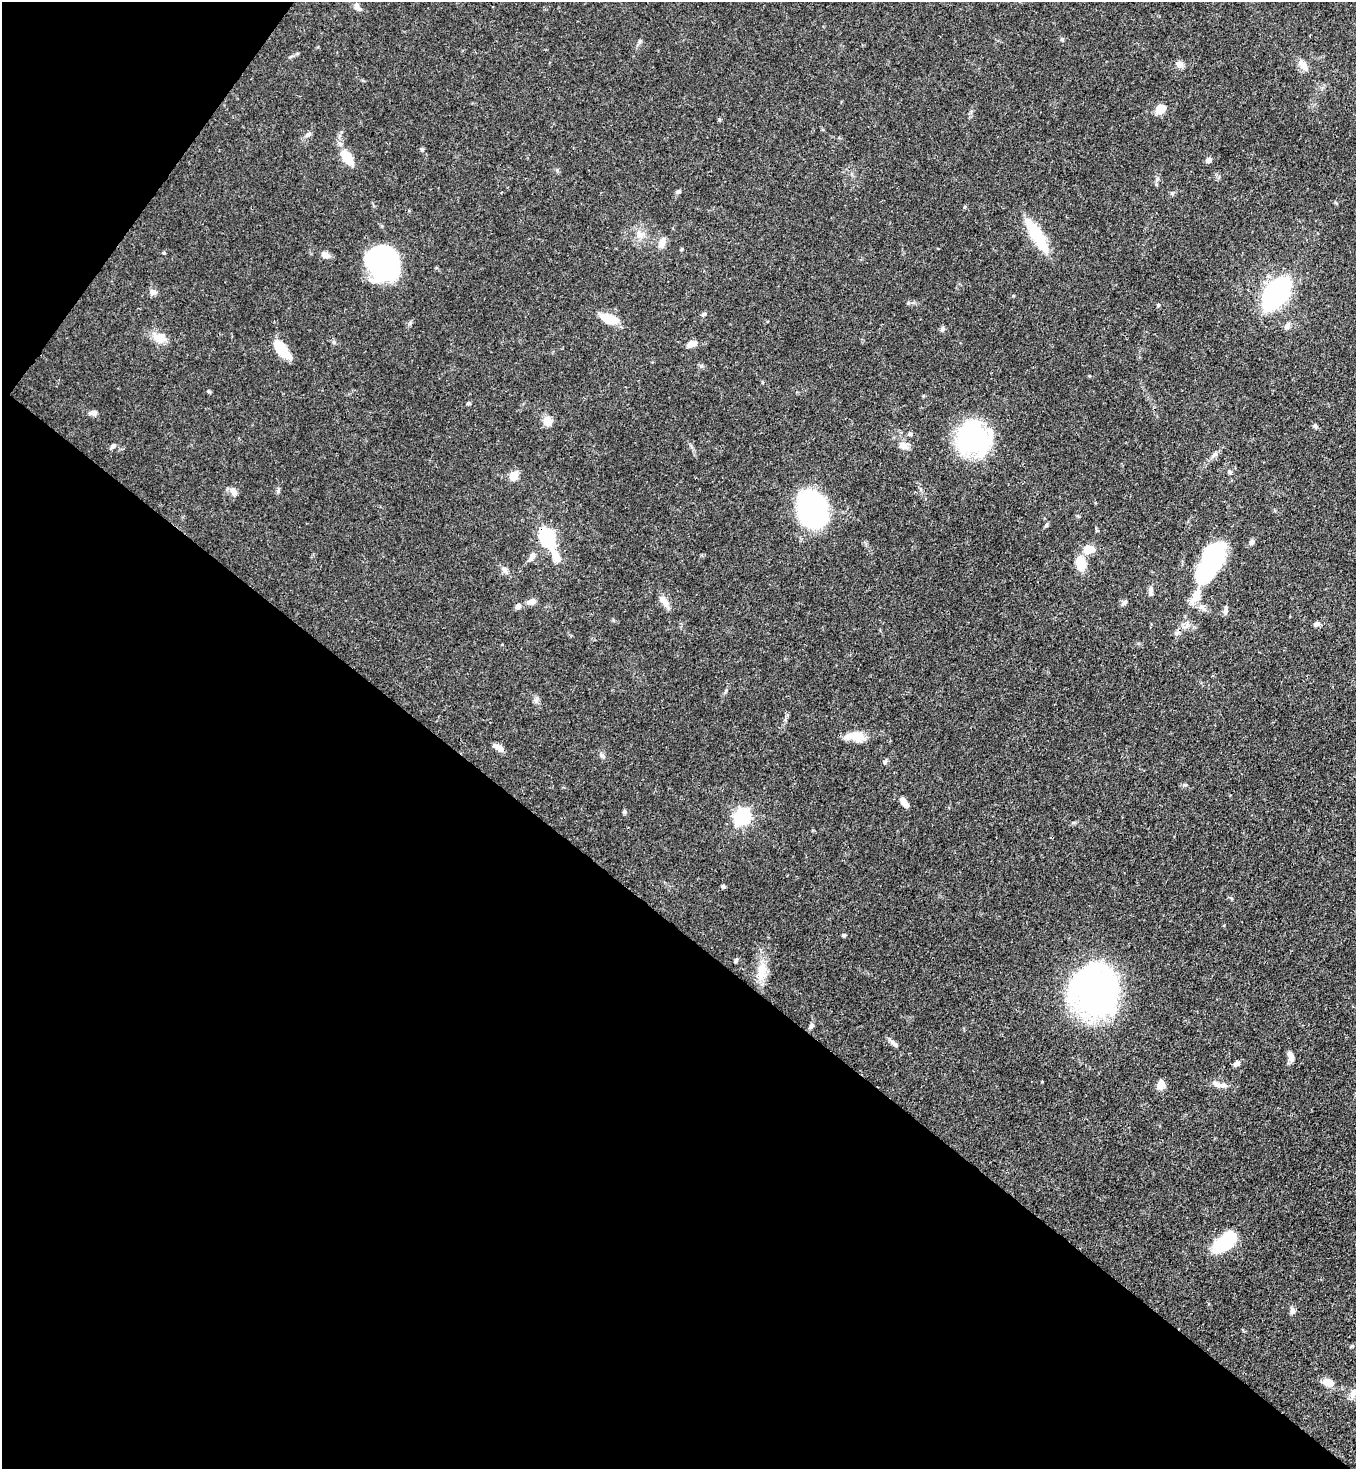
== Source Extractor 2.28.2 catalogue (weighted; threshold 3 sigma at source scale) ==
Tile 9 of 4 x 4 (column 1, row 3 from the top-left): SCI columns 226-1579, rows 1526-2992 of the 6007 x 5985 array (HDU 1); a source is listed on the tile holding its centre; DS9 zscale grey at full resolution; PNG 1358 x 1471 px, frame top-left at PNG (2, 2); no overlay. Shown black and unused: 40% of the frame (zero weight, under 3 of 4 exposures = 7% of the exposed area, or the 3 px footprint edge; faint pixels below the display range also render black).
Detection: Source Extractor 2.28.2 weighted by HDU 2 'WHT'; one run over the whole footprint, this tile lists its part. Background 0.0745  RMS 0.0039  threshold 0.0175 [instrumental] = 3 sigma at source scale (4.5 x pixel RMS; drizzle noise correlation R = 1.50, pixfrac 1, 0.05/0.05 arcsec/px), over >= 5 px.
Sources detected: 88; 4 inside a brighter object's white glare — not listed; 2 inside a brighter listed object's ellipse — not listed separately; the other 82 listed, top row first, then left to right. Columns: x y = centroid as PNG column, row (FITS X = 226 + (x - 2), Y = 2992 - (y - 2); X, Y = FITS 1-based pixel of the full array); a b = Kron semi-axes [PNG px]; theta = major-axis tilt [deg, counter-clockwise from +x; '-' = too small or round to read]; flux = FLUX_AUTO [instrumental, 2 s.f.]
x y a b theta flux
357 7 11 7 -49 1.5
1062 39 5 5 - 0.56
640 41 7 4 71 0.67
1179 65 10 8 -17 1.8
1303 65 17 8 -53 3.2
1160 109 10 8 39 4.5
308 134 9 4 35 1
422 149 6 4 -33 0.52
347 157 19 9 -57 9.2
1208 160 6 6 - 1.5
1157 179 6 4 49 0.76
678 192 6 5 - 0.79
640 234 11 9 -28 2.8
1037 235 42 11 -58 18
662 242 15 8 62 2.5
681 249 5 3 - 0.43
164 253 4 4 - 0.44
325 255 11 7 -24 2.2
381 261 36 23 -81 41
153 292 9 7 -4 1.5
1276 293 20 11 52 120
1158 305 5 3 - 0.43
704 314 6 5 - 0.66
609 319 19 9 -20 9.2
1287 326 10 6 52 1.4
942 329 7 5 80 0.97
159 338 18 11 -17 5
334 342 6 4 -89 0.65
692 344 11 7 20 2.6
279 346 17 13 -58 8.3
209 391 5 4 - 0.49
468 403 5 4 - 0.56
93 413 10 6 6 1.7
547 421 8 7 - 5.5
1315 426 6 5 - 0.75
910 434 6 5 - 0.76
973 438 29 26 -46 64
113 446 8 5 42 0.95
903 446 13 8 -21 2.6
1214 454 11 4 44 1.2
1229 472 5 5 - 0.62
514 476 5 5 - 14
233 491 11 7 -71 2.1
812 509 30 25 -75 71
1046 525 7 4 46 0.6
547 537 23 16 -66 22
1252 542 7 6 - 1.2
1089 549 13 9 4 5.5
532 557 14 7 58 2
1210 557 34 24 58 35
1081 563 14 10 -80 7.5
504 570 10 6 -54 1.4
1150 589 10 7 -80 1.6
1196 596 18 11 64 5.7
532 601 11 7 15 2.1
664 602 17 7 -55 3
1124 603 10 4 45 0.85
518 606 7 6 - 1.5
1226 611 12 5 82 1.2
1316 624 7 6 - 1.1
857 736 23 13 -19 6.1
498 747 15 6 -33 2.3
602 755 8 6 -57 1.1
885 762 7 5 42 0.8
1185 785 6 4 -1 0.57
904 802 12 6 -53 3.2
742 817 7 6 - 120
723 886 5 4 - 0.83
844 935 5 4 - 0.56
736 960 5 4 - 0.72
762 970 25 13 85 7.5
1094 990 36 30 -72 160
811 1026 9 4 54 0.91
894 1043 16 5 -39 1.6
1291 1058 10 7 85 1.9
1236 1064 7 6 - 1.2
1160 1085 10 8 82 3.5
1220 1085 22 7 -10 2.9
1224 1242 24 11 40 28
1292 1310 9 6 90 1.5
1328 1382 16 9 -26 3.5
1354 1393 14 8 72 2.3
Overlapping masked pixels (flux is a lower limit): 1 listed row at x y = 547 537
Isophote crosses this tile's border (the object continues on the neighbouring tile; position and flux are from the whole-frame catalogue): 1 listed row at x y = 1354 1393
Unlisted compact peaks at least as high as the median listed source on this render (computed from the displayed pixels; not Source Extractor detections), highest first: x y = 624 812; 278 491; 536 701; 726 690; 719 119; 557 170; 701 366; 1013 296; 908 303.